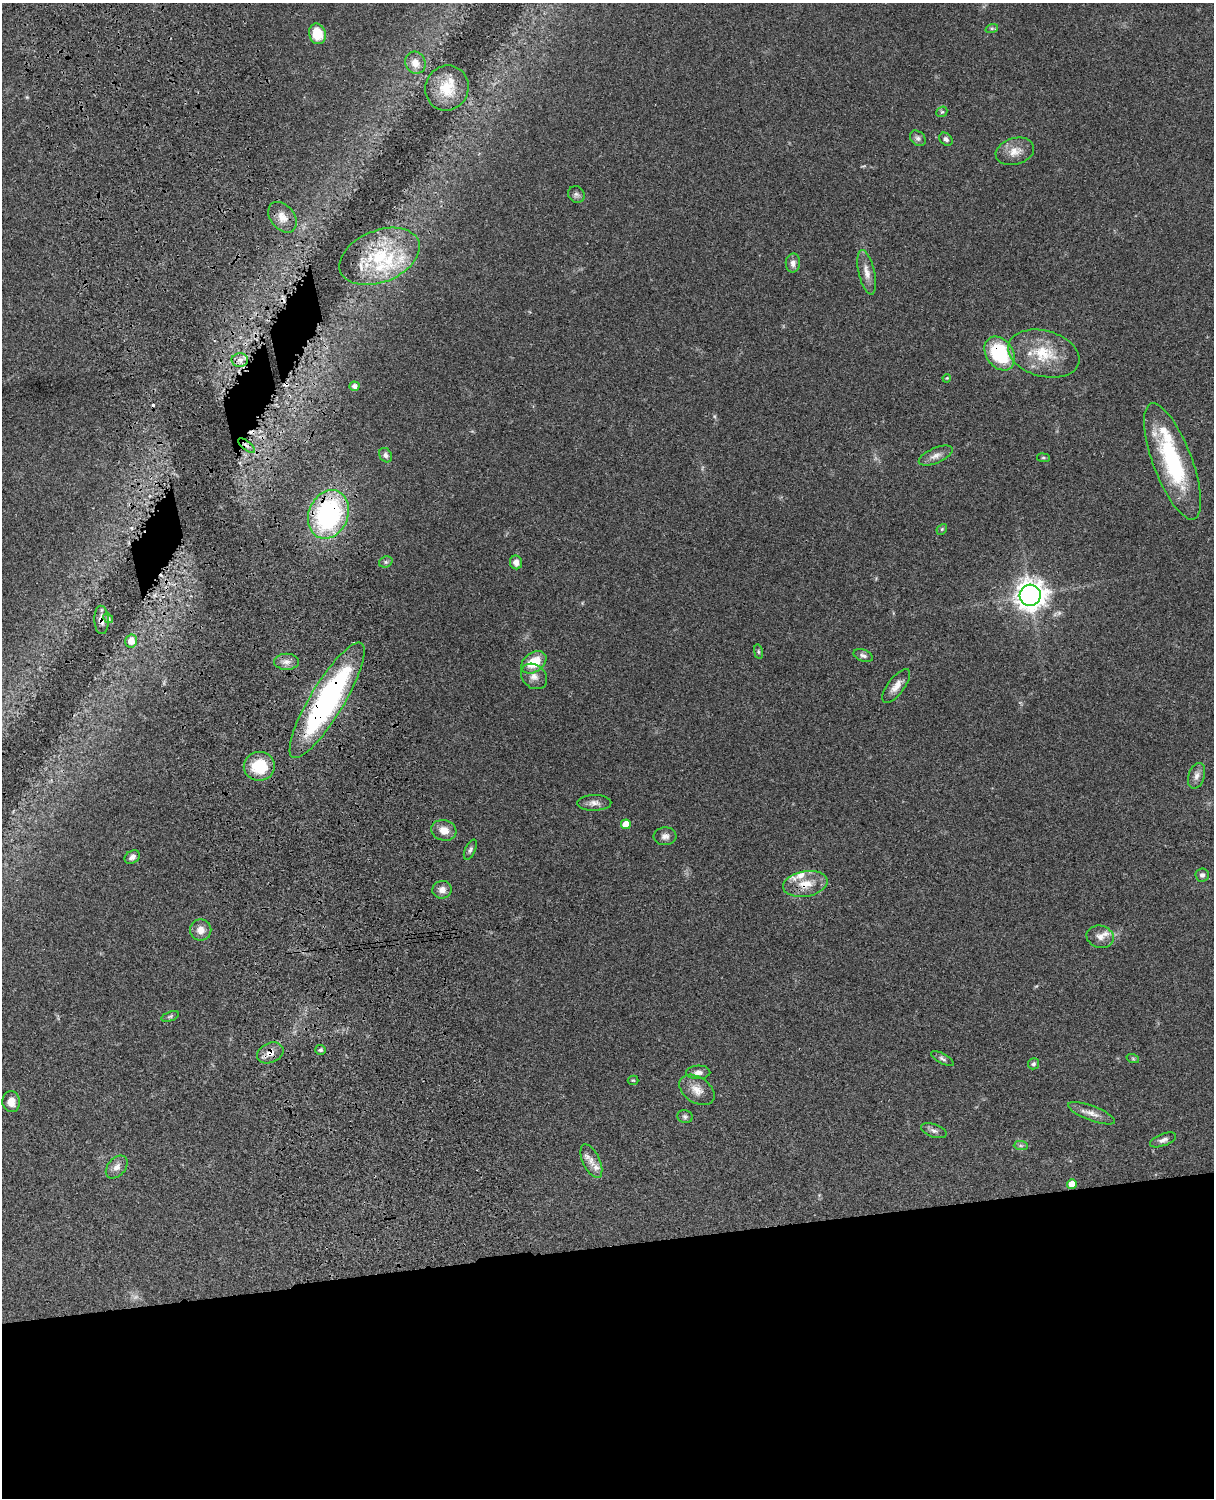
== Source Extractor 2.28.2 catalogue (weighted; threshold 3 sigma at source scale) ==
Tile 11 of 4 x 3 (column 3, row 3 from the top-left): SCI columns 2547-3758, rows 276-1771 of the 5090 x 4927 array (HDU 1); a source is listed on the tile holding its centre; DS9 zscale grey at full resolution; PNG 1216 x 1500 px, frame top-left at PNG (2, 3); each listed source drawn as its Kron ellipse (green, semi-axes under 4 px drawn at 4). Shown black and unused: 18% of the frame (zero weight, under 3 of 4 exposures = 6% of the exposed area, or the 3 px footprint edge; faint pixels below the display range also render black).
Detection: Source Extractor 2.28.2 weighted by HDU 2 'WHT'; one run over the whole footprint, this tile lists its part. Background 0.0768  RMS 0.0059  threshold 0.0265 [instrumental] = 3 sigma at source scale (4.5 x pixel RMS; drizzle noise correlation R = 1.50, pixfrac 1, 0.05/0.05 arcsec/px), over >= 5 px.
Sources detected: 81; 1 too faint to see at this stretch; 3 cosmic-ray / hot-pixel residue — neither listed nor drawn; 8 inside a brighter listed object's ellipse — not listed separately; the other 69 listed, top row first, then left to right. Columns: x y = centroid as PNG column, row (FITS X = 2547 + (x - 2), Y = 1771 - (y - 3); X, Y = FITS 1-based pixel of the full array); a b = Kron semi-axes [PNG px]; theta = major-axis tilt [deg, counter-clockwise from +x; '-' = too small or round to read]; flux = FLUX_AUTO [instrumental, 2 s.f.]
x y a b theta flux
992 28 6 4 18 0.89
317 34 10 8 -75 14
415 63 11 10 - 6
447 88 23 21 61 16
942 112 6 5 - 0.88
918 138 9 6 -45 1.8
946 139 7 5 -44 1.7
1015 151 19 13 16 7.2
576 195 9 7 -44 1.8
282 217 17 12 -51 6.6
380 256 42 26 22 41
793 263 9 7 88 3.2
867 272 23 8 -77 5.5
1000 353 18 13 -55 39
1044 354 36 23 -15 23
240 360 8 6 -1 2.3
947 378 4 3 - 0.52
355 386 5 4 - 2.7
247 446 10 4 -40 1.8
386 455 8 6 -58 1.8
936 456 18 7 23 3.9
1043 458 6 3 -8 0.71
1173 461 62 19 -69 60
328 514 25 19 67 96
942 529 6 4 46 0.8
386 562 7 5 20 1.1
516 562 7 6 - 3.1
1030 595 10 10 - 660
108 618 5 4 - 0.93
101 620 14 7 -88 3.8
131 641 6 6 - 5.7
758 652 7 4 -81 0.84
863 656 10 5 -19 1.8
287 662 12 8 0 3.5
534 662 14 9 35 14
534 676 14 11 -43 4.4
896 686 20 8 53 5
327 700 67 17 59 130
259 766 15 14 - 21
1197 776 13 8 72 3.2
594 803 17 8 1 3.4
626 824 5 5 - 8.9
444 830 13 10 -16 6
665 836 11 9 4 2.8
470 850 11 5 64 1.5
132 857 8 6 34 2.6
1202 875 7 6 - 1.6
805 884 22 12 10 11
442 890 9 9 - 3.4
201 930 10 10 - 5
1100 937 14 11 -14 4.3
170 1016 9 4 19 1.1
320 1050 5 5 - 1.3
270 1053 14 10 23 4.9
942 1059 12 5 -29 1.6
1133 1059 6 4 -19 0.74
1033 1064 5 5 - 1.1
698 1072 12 7 2 3.1
633 1080 5 4 - 0.63
697 1090 19 13 -34 6.7
11 1102 10 8 -83 5.2
1092 1113 25 7 -21 4.9
685 1117 8 6 -11 1.4
934 1131 13 6 -19 2.2
1163 1140 14 6 21 2.4
1021 1146 7 4 -1 1.2
591 1161 18 8 -64 5.1
117 1167 13 8 48 3.8
1072 1184 5 5 - 6.3
Overlapping masked pixels (flux is a lower limit): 8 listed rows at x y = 380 256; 1000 353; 247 446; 328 514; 101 620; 327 700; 805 884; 270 1053